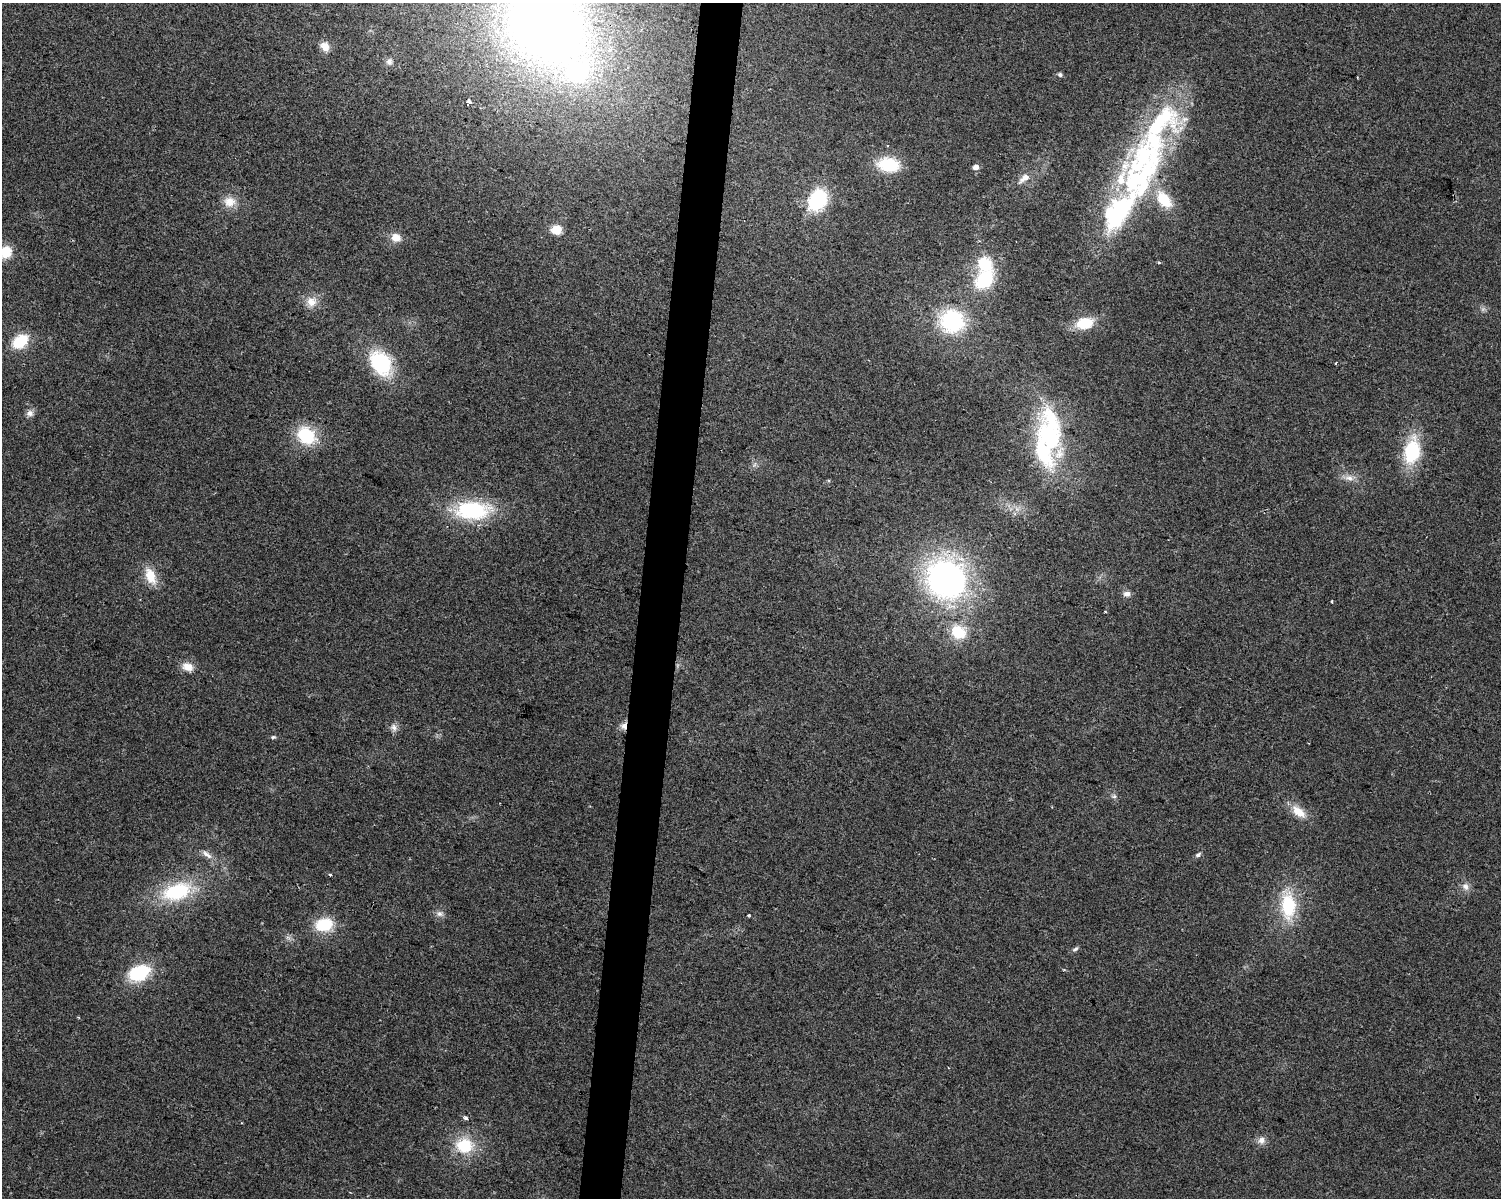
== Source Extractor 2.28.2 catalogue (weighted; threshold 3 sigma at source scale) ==
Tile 8 of 3 x 4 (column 2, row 3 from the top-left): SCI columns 1782-3280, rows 1197-2392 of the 5002 x 4788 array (HDU 1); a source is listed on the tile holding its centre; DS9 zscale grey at full resolution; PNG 1503 x 1200 px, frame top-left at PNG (2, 3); no overlay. Shown black and unused: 3% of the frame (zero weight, under 2 of 3 exposures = <1% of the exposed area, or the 3 px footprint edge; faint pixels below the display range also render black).
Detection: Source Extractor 2.28.2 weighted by HDU 2 'WHT'; one run over the whole footprint, this tile lists its part. Background 0.0647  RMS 0.0074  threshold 0.0335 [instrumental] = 3 sigma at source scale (4.5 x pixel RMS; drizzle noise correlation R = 1.50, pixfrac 1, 0.0396/0.0396 arcsec/px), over >= 5 px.
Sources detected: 63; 9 inside a brighter listed object's ellipse — not listed separately; the other 54 listed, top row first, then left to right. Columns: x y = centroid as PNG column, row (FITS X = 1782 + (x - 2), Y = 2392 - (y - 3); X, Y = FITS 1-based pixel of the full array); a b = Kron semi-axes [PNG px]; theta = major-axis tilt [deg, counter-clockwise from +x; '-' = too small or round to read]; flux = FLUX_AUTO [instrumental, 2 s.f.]
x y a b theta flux
547 27 111 87 -38 720
325 46 12 9 -48 6.8
389 61 9 8 - 2.8
1060 75 6 5 - 1.6
468 102 4 3 - 32
888 146 3 3 - 0.8
1141 159 69 36 52 130
889 165 20 13 -10 34
976 167 5 5 - 5.1
1024 178 19 9 35 6.7
818 200 17 14 61 62
1164 200 26 16 -52 24
229 202 16 14 -8 9.6
556 230 9 9 - 12
396 238 11 9 -18 8
6 252 12 11 - 17
984 280 21 15 49 42
311 302 15 14 - 9.1
952 321 21 20 - 73
1084 323 16 10 12 25
20 341 14 10 39 29
381 363 25 18 -56 58
1336 363 4 2 - 0.55
30 413 10 8 19 3.6
1049 435 59 29 -87 100
306 436 21 17 -38 35
1412 451 23 14 80 50
1349 478 12 8 -13 5.2
472 510 37 19 0 70
151 576 23 12 -66 15
946 579 38 35 -51 250
1127 594 10 7 6 3
1332 601 3 2 - 0.68
958 632 17 14 -37 23
188 667 16 11 -20 7.7
624 726 9 9 - 4.2
394 727 11 8 -76 3.6
273 737 6 5 - 1.2
1114 796 6 5 - 1.6
1298 812 22 11 -40 12
207 854 19 6 -38 5.1
1198 855 8 5 38 1.8
329 874 3 3 - 4.1
1465 886 11 9 -61 4.3
177 891 37 20 18 55
1288 905 32 17 -86 41
440 914 8 7 - 3.1
749 915 3 2 - 0.79
324 925 17 12 11 30
1075 949 9 5 30 1.8
139 973 20 14 23 44
466 1118 3 3 - 7.2
1261 1140 10 10 - 4.5
464 1145 20 16 -7 29
Overlapping masked pixels (flux is a lower limit): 2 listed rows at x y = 468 102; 624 726
Isophote crosses this tile's border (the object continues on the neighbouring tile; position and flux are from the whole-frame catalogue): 2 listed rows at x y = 547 27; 6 252